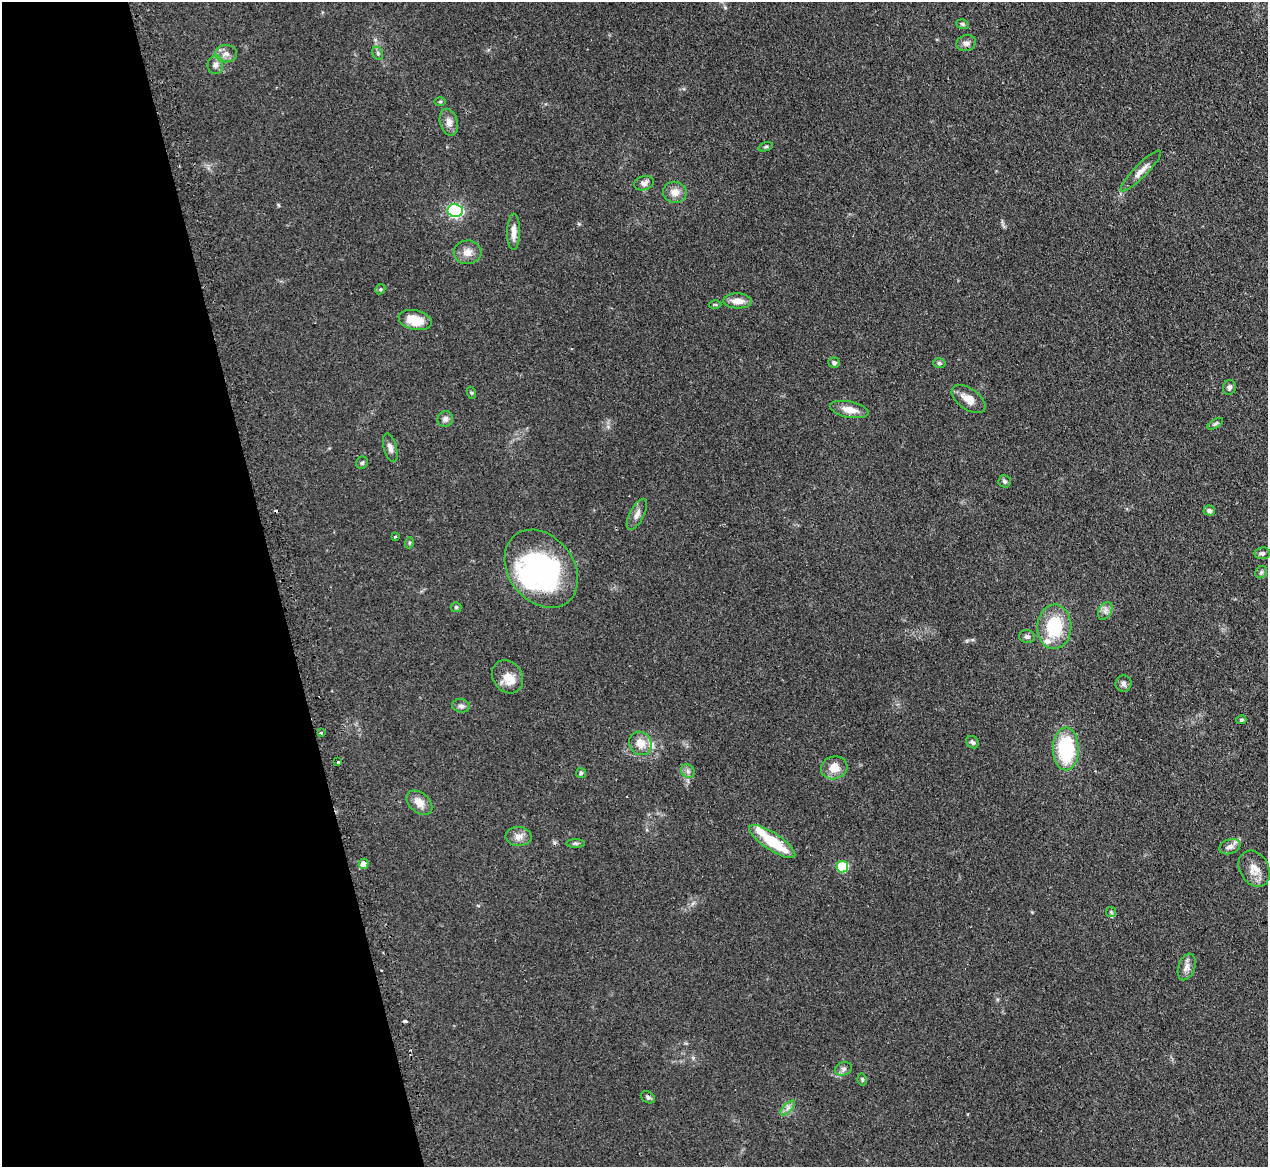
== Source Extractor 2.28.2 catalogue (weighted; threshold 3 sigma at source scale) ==
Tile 5 of 4 x 4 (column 1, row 2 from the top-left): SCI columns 35-1300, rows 2493-3657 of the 5133 x 5106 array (HDU 1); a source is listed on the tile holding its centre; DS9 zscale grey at full resolution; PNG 1270 x 1169 px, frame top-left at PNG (2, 2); each listed source drawn as its Kron ellipse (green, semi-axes under 4 px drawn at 4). Shown black and unused: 22% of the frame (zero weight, under 2 of 3 exposures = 4% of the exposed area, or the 3 px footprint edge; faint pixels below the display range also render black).
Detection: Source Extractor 2.28.2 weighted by HDU 2 'WHT'; one run over the whole footprint, this tile lists its part. Background 0.107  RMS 0.0075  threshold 0.0336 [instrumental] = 3 sigma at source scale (4.5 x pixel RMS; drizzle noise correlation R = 1.50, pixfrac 1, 0.05/0.05 arcsec/px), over >= 5 px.
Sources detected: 74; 1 inside a brighter object's white glare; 4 cosmic-ray / hot-pixel residue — neither listed nor drawn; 3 inside a brighter listed object's ellipse — not listed separately; the other 66 listed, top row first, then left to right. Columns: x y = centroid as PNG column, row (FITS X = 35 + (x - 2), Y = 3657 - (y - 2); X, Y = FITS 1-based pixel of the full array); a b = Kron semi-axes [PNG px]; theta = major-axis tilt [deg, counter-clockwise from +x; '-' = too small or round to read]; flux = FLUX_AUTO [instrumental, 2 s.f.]
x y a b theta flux
962 24 6 4 -18 1.3
966 43 10 8 18 3.3
378 53 7 5 -62 1.5
226 54 11 8 0 4.2
215 65 9 8 - 3.3
440 101 6 4 0 0.81
449 122 14 8 -74 4.8
766 147 7 4 19 1.1
1141 171 28 6 45 6
644 183 10 7 15 3
675 192 12 10 -9 6.4
455 211 7 6 - 150
514 232 18 6 89 6.1
468 252 14 12 7 6.7
380 289 5 5 - 1
738 301 14 7 -2 7.4
715 304 6 4 -1 0.99
415 320 17 9 -12 14
834 363 6 5 - 1.6
939 363 6 5 - 1.4
1229 387 7 6 - 2
472 393 6 4 -71 0.88
968 399 19 10 -35 8.3
849 410 19 8 -11 8
445 419 8 7 - 2.9
1215 424 9 3 29 1.2
390 448 14 6 -74 3.7
362 463 6 5 - 1.4
1005 481 6 6 - 1.7
1209 510 6 5 - 2
637 514 17 7 62 4.1
395 536 4 3 - 0.74
409 543 5 3 - 0.87
1262 553 8 6 5 1.9
541 569 43 32 -52 130
1261 572 7 5 46 1.3
456 607 5 5 - 0.93
1105 611 9 6 61 3
1054 627 22 17 88 34
1027 637 8 6 -4 2
508 677 17 14 -54 11
1123 683 8 8 - 2.4
461 706 9 6 -8 2.5
1241 720 5 4 - 1.2
321 733 3 3 - 2.2
972 742 7 5 -40 1.8
640 743 12 10 -55 7.9
1066 749 21 13 -89 53
338 762 3 3 - 1.6
834 768 13 11 15 10
688 771 7 6 - 2.1
581 773 5 5 - 1.2
419 803 15 10 -40 7.3
519 836 13 9 -3 5
772 841 27 8 -33 30
575 843 9 4 -1 1.5
1230 847 11 7 20 3.8
363 864 5 5 - 7.5
842 867 6 5 - 45
1254 869 19 14 -60 8.9
1111 912 5 5 - 0.99
1187 967 14 8 71 4.2
843 1069 9 6 14 2.2
862 1079 6 4 -78 1.1
648 1097 7 5 -30 1.6
788 1108 9 3 45 2.1